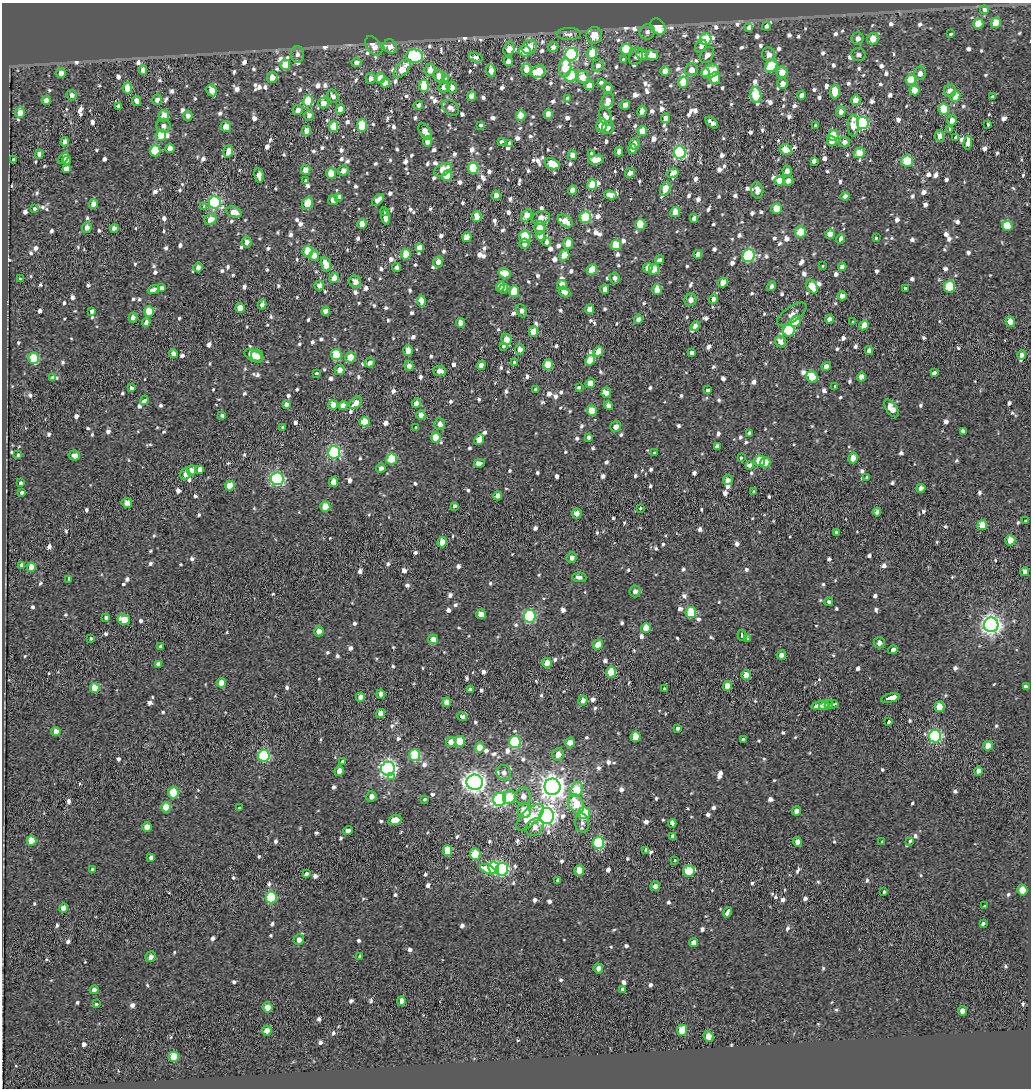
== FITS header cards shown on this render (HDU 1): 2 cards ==
NAXIS1  =                 1029
NAXIS2  =                 1086

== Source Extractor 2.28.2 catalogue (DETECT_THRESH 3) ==
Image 1029 x 1086 px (HDU 1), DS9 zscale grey, 1 PNG px = 1 image px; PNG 1033 x 1090 px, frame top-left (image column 1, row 1086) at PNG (2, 3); each listed source drawn as its Kron ellipse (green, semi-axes under 4 px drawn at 4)
Background 0.15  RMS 2.1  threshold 6.39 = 3 sigma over >= 5 px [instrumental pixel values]
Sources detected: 1251; of the 1251, the 500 brightest by FLUX_AUTO listed and drawn (751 fainter detections omitted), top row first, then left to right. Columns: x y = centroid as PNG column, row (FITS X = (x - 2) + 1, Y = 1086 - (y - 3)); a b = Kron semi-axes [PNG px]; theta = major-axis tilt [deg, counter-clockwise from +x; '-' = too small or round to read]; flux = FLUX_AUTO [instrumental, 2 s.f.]
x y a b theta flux
985 10 4 3 - 4300
996 23 5 5 - 3900
978 24 5 5 - 3800
767 26 4 3 - 4000
658 27 9 6 -51 3200
749 27 4 4 - 6700
647 32 8 7 - 790
569 34 12 6 -1 970
951 34 3 3 - 990
594 35 8 8 - 2600
706 39 6 5 - 5300
858 39 6 6 - 1100
873 39 6 5 - 2700
374 46 11 7 -52 1400
390 46 7 6 - 1400
701 46 7 5 54 730
529 47 7 6 - 2300
553 47 5 5 - 890
509 49 7 5 71 1500
626 49 6 5 - 5900
525 51 6 5 - 2000
592 53 5 5 - 4100
297 54 8 6 88 770
571 54 6 6 - 22000
769 54 7 6 - 1100
642 55 6 5 - 840
652 55 6 5 - 2000
707 55 9 6 56 840
858 55 7 6 - 670
415 56 8 6 -9 14000
636 56 9 6 65 710
476 58 7 4 -18 2000
624 60 3 3 - 1000
508 61 5 4 - 840
356 63 5 4 - 910
285 65 5 5 - 3800
598 65 6 5 - 770
771 66 7 5 48 7500
565 68 9 6 85 3900
402 69 11 6 49 2600
526 69 6 5 - 1200
143 70 5 4 - 1000
430 70 6 5 - 1500
491 70 6 4 -84 990
691 70 6 6 - 1200
665 71 5 4 - 1300
710 71 9 6 28 6300
538 72 7 6 - 3600
782 72 6 6 - 1900
61 73 5 5 - 1200
705 73 4 4 - 2200
920 73 7 6 - 910
439 76 5 5 - 1500
571 76 6 5 - 9600
272 77 5 5 - 1200
583 77 6 6 - 2400
371 78 5 5 - 740
380 78 5 5 - 2700
715 78 6 5 - 2500
446 79 3 3 - 860
911 80 5 5 - 3700
601 82 4 3 - 2900
683 82 5 5 - 4100
385 83 5 5 - 1300
782 84 5 5 - 980
589 85 5 4 - 1800
424 86 6 5 - 5200
444 87 5 5 - 1200
452 87 6 5 - 1100
127 88 5 5 - 3600
608 88 5 5 - 830
212 90 6 5 - 1400
914 90 5 5 - 2300
950 91 6 6 - 1200
835 92 7 5 88 3400
72 95 5 5 - 740
756 95 8 5 -81 6900
802 95 4 4 - 720
333 96 7 5 -64 730
471 96 5 4 - 1100
955 96 5 5 - 2500
992 97 3 3 - 1100
567 98 3 3 - 1800
46 100 4 4 - 1000
157 100 5 5 - 770
856 100 5 4 - 2200
137 101 5 4 - 910
308 101 6 5 - 6000
608 101 8 6 70 1100
323 103 5 5 - 1500
419 105 4 4 - 720
625 105 5 4 - 1000
118 107 3 3 - 17000
450 108 10 6 -38 810
340 109 5 4 - 1400
944 109 5 5 - 5000
298 110 5 5 - 890
642 111 5 4 - 870
841 112 5 5 - 880
20 113 5 5 - 1700
548 114 5 4 - 1800
309 115 5 5 - 800
164 116 6 5 - 2000
188 116 5 5 - 670
521 116 5 5 - 3500
606 116 10 6 -70 930
665 118 5 4 - 1100
952 120 5 5 - 990
712 123 7 4 -39 780
863 123 6 6 - 18000
988 124 3 3 - 1400
362 125 6 5 - 5800
481 125 3 3 - 1900
602 125 6 5 - 2200
163 126 7 7 - 730
226 126 5 5 - 1400
333 126 5 5 - 3600
815 126 3 3 - 850
853 126 11 5 -88 2500
608 128 6 5 - 740
950 129 3 3 - 1100
307 131 5 4 - 1300
642 131 5 5 - 2400
425 132 9 5 -57 1400
161 135 5 5 - 3400
833 135 5 5 - 3700
939 136 5 5 - 960
956 137 3 3 - 1600
427 141 5 4 - 1000
832 141 5 4 - 1700
65 142 4 4 - 800
501 142 4 3 - 1200
844 142 5 5 - 710
509 143 4 3 - 1300
968 143 7 3 82 9300
634 144 6 5 - 800
170 148 5 4 - 1300
632 149 5 4 - 1400
786 150 6 5 - 2200
155 151 5 5 - 5800
228 151 6 4 73 1900
619 151 5 4 - 760
680 152 6 6 - 24000
591 153 3 3 - 1100
859 153 6 5 - 2900
39 154 4 3 - 790
572 155 5 4 - 1300
63 158 7 3 58 5600
14 160 3 3 - 2700
596 160 8 5 6 2800
67 161 4 3 - 3000
814 161 4 3 - 3800
907 161 6 5 - 7200
552 164 8 5 -20 4100
473 168 5 5 - 8100
66 169 4 4 - 19000
306 170 5 4 - 1600
443 170 9 5 28 3100
343 171 5 5 - 820
787 171 5 4 - 730
331 173 5 5 - 2500
630 173 5 4 - 1100
673 173 6 3 30 13000
259 175 7 4 -82 920
447 176 5 5 - 4000
306 181 4 3 - 2400
780 181 5 5 - 1900
788 181 5 5 - 950
592 185 5 5 - 3100
665 189 7 5 66 3600
572 190 4 4 - 900
757 190 8 6 -78 1000
496 195 4 4 - 1400
610 195 6 4 -10 800
845 196 4 4 - 720
338 197 4 3 - 3600
333 200 5 4 - 1400
378 200 7 4 43 1000
215 202 6 6 - 22000
307 203 6 5 - 4200
93 204 5 4 - 1100
204 207 3 3 - 1700
35 209 3 3 - 1200
777 209 5 5 - 3400
384 211 4 3 - 4400
234 212 8 5 -19 1600
675 212 5 5 - 2200
477 216 5 4 - 2200
527 216 6 5 - 2200
585 217 6 5 - 8100
385 218 7 3 -78 7500
541 218 9 6 16 1300
210 219 6 5 - 2000
694 219 4 4 - 710
565 221 8 5 -35 1800
362 224 5 4 - 1500
640 224 5 5 - 4100
1007 226 5 5 - 4800
87 228 5 5 - 890
114 228 4 4 - 680
540 228 6 6 - 1700
800 232 5 5 - 5600
830 234 5 4 - 1200
541 236 5 4 - 1800
467 237 5 4 - 2700
525 237 6 6 - 5300
876 238 3 3 - 1200
840 239 5 3 - 4100
247 242 5 5 - 910
547 242 4 3 - 38000
568 243 5 5 - 2100
524 244 5 5 - 800
616 245 5 5 - 3900
420 248 3 3 - 41000
308 251 5 5 - 4900
406 254 5 5 - 3400
698 254 4 4 - 690
314 255 5 5 - 1500
564 255 5 5 - 2300
749 256 6 6 - 17000
660 260 4 3 - 6400
438 262 5 5 - 900
326 265 7 4 -74 2800
822 265 3 3 - 1300
198 267 5 4 - 690
842 267 4 4 - 680
397 268 4 4 - 680
648 268 5 4 - 1300
654 269 5 5 - 2700
592 270 5 5 - 2900
505 273 6 5 - 2300
334 278 5 4 - 2100
615 278 5 5 - 740
20 279 3 3 - 1300
355 282 6 6 - 1100
723 282 5 4 - 2200
562 285 5 5 - 2300
319 286 5 5 - 840
501 286 5 4 - 2500
772 286 5 4 - 850
812 286 7 5 -61 3300
950 287 6 5 - 6300
161 288 4 4 - 1800
504 288 5 4 - 2100
905 288 3 3 - 1700
605 289 5 4 - 920
154 290 6 3 20 7100
657 290 5 4 - 1600
514 292 5 5 - 3500
564 292 6 5 - 1100
842 296 4 4 - 1000
713 299 5 4 - 710
690 300 6 6 - 860
422 301 5 4 - 3900
262 305 5 4 - 760
240 308 5 4 - 2000
589 309 5 4 - 1300
92 311 3 3 - 2800
149 311 5 5 - 3000
326 311 4 4 - 1100
522 311 7 5 -67 680
792 314 17 7 35 1000
133 318 4 4 - 840
638 319 5 4 - 830
829 319 4 4 - 880
795 321 5 5 - 3000
146 322 5 3 - 4900
853 322 3 3 - 1300
1010 322 5 4 - 1500
460 323 5 4 - 1200
864 325 5 3 - 20000
695 326 5 4 - 1200
789 331 6 5 - 11000
533 332 5 4 - 2700
506 339 6 4 -66 1700
781 342 6 5 - 1000
503 346 3 3 - 1300
520 349 5 5 - 1300
408 351 5 5 - 1800
869 351 4 4 - 680
598 352 5 4 - 2300
692 352 4 3 - 12000
173 354 4 4 - 1000
253 355 10 5 -29 1600
336 355 5 5 - 5200
1022 355 5 4 - 940
257 356 7 6 - 1700
350 357 5 5 - 2600
34 358 6 5 - 6700
590 360 5 4 - 3100
514 362 3 3 - 3700
370 363 5 5 - 830
481 365 4 4 - 1100
548 365 5 5 - 4200
409 366 5 4 - 750
826 366 5 4 - 1000
340 370 5 5 - 1200
440 371 6 5 - 710
316 373 3 3 - 1100
934 373 4 3 - 4700
52 377 4 3 - 5900
812 377 6 5 - 3600
861 377 4 4 - 1300
590 383 5 4 - 1400
835 386 3 3 - 1100
131 388 4 3 - 1400
579 388 4 3 - 2200
536 389 4 3 - 1500
708 390 3 3 - 2500
606 393 5 4 - 730
144 400 5 3 - 4300
356 403 7 5 44 1500
416 403 5 4 - 790
286 404 4 3 - 2600
333 405 4 4 - 1600
343 406 4 4 - 1200
608 406 5 4 - 790
891 408 10 5 -56 1500
592 411 5 5 - 3100
421 415 5 4 - 1300
221 416 3 3 - 1600
364 422 5 5 - 3800
440 424 6 5 - 970
283 427 3 3 - 1000
616 427 5 5 - 910
416 428 3 3 - 1200
963 431 4 3 - 2000
749 433 3 3 - 3100
436 437 5 5 - 2900
588 437 3 3 - 4100
479 440 5 4 - 2300
717 446 3 3 - 6400
334 452 6 6 - 23000
654 453 3 3 - 1500
18 455 3 3 - 1500
74 455 6 5 - 750
741 457 3 3 - 1100
853 458 5 5 - 1700
392 459 5 5 - 6200
759 461 5 5 - 4400
479 463 5 3 - 2100
765 463 5 5 - 2100
749 465 4 3 - 2800
381 468 5 4 - 760
200 469 4 3 - 7800
191 470 5 4 - 910
185 474 5 5 - 940
867 477 4 3 - 1300
277 479 6 6 - 25000
728 480 5 5 - 890
334 482 5 4 - 1600
21 483 3 3 - 2000
230 485 5 5 - 2800
921 488 4 4 - 760
754 491 3 3 - 2100
22 493 4 3 - 2000
498 496 4 4 - 1000
127 503 5 4 - 1200
454 506 4 3 - 760
325 507 5 5 - 3100
640 508 3 3 - 1300
877 512 4 4 - 760
577 513 5 5 - 1100
1025 520 3 3 - 1200
982 525 5 5 - 2300
836 533 3 3 - 17000
1010 540 5 5 - 2700
442 542 5 4 - 2000
572 558 5 5 - 680
22 565 4 3 - 4900
31 567 5 4 - 2000
1025 572 4 4 - 880
579 577 7 5 -3 670
69 579 4 3 - 1900
635 591 6 5 - 700
829 602 4 3 - 6400
691 613 5 5 - 5800
481 614 5 5 - 1700
530 616 6 6 - 19000
106 618 3 3 - 4700
124 620 6 5 - 3100
991 625 7 7 - 73000
646 628 5 5 - 3000
319 631 5 4 - 1200
742 635 6 3 -73 1800
90 638 4 3 - 1100
433 639 5 5 - 1400
747 639 4 3 - 1200
879 643 6 5 - 790
598 645 5 5 - 1900
161 646 4 3 - 1300
893 650 5 3 - 4900
781 655 5 4 - 870
547 663 5 5 - 1600
159 664 4 3 - 15000
611 672 5 5 - 3900
746 675 5 4 - 1400
221 683 5 4 - 1800
728 686 5 4 - 1900
1026 686 4 3 - 1900
95 688 5 5 - 2900
665 689 3 3 - 940
470 690 4 3 - 3400
381 694 4 4 - 720
360 697 5 4 - 970
890 698 9 3 13 8300
583 700 5 4 - 840
447 702 5 4 - 1300
832 704 7 3 8 9600
826 705 7 3 21 7300
820 706 9 3 6 11000
939 707 5 5 - 2100
381 713 5 4 - 1700
462 716 5 4 - 3200
889 722 3 3 - 2200
677 728 3 3 - 1800
56 732 4 4 - 1300
935 736 6 6 - 23000
636 737 5 5 - 3000
743 740 4 3 - 2700
460 741 5 5 - 3500
451 742 5 5 - 1200
515 742 6 5 - 12000
570 742 5 5 - 1400
988 746 5 4 - 1700
480 747 5 5 - 2500
558 754 6 5 - 1300
415 755 6 5 - 7200
264 756 6 5 - 14000
343 762 4 3 - 1800
388 769 7 7 - 50000
339 771 5 4 - 880
979 771 4 4 - 880
504 773 8 7 - 740
392 776 3 3 - 2000
475 782 8 7 - 83000
552 787 8 8 - 120000
577 790 8 6 65 4900
173 793 6 5 - 4600
371 796 5 5 - 840
523 796 8 7 - 990
509 797 7 6 - 3000
424 799 3 3 - 1500
500 799 6 6 - 25000
576 804 10 7 -63 3600
166 807 5 5 - 3300
239 808 4 3 - 2200
524 810 7 6 - 2100
797 811 4 4 - 800
584 813 6 5 - 7700
547 816 8 7 - 64000
530 817 17 8 43 5000
395 820 7 4 16 1900
582 823 10 7 -82 680
672 823 4 3 - 15000
147 827 5 4 - 1300
535 827 9 7 43 1300
348 830 5 3 - 6400
672 836 4 3 - 8300
31 841 5 5 - 3100
910 841 3 3 - 1900
797 842 4 4 - 870
882 842 4 3 - 1200
598 843 6 6 - 12000
447 850 5 5 - 3500
646 850 4 3 - 1600
475 854 6 5 - 6400
151 858 4 3 - 1600
675 860 3 3 - 1500
494 868 6 5 - 15000
488 869 8 3 -25 22000
502 869 6 6 - 23000
92 870 4 3 - 1900
579 870 5 5 - 2300
689 871 6 5 - 6300
306 874 3 3 - 1700
558 880 3 3 - 1700
655 886 5 4 - 760
1022 890 5 5 - 2100
884 892 3 3 - 900
271 897 6 5 - 9900
984 906 3 3 - 900
63 908 4 4 - 1500
727 912 5 3 - 5000
983 923 4 3 - 1900
299 940 5 5 - 1200
694 942 4 4 - 1000
151 957 5 5 - 710
360 957 3 3 - 1400
598 968 5 4 - 700
622 989 3 3 - 6300
94 990 4 4 - 770
401 1001 5 4 - 1100
96 1004 3 3 - 1100
268 1007 5 4 - 2100
963 1011 5 4 - 910
682 1030 5 5 - 4700
267 1031 5 4 - 1100
708 1036 6 4 -70 1600
174 1057 5 5 - 3700
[751 fainter detections neither listed nor drawn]